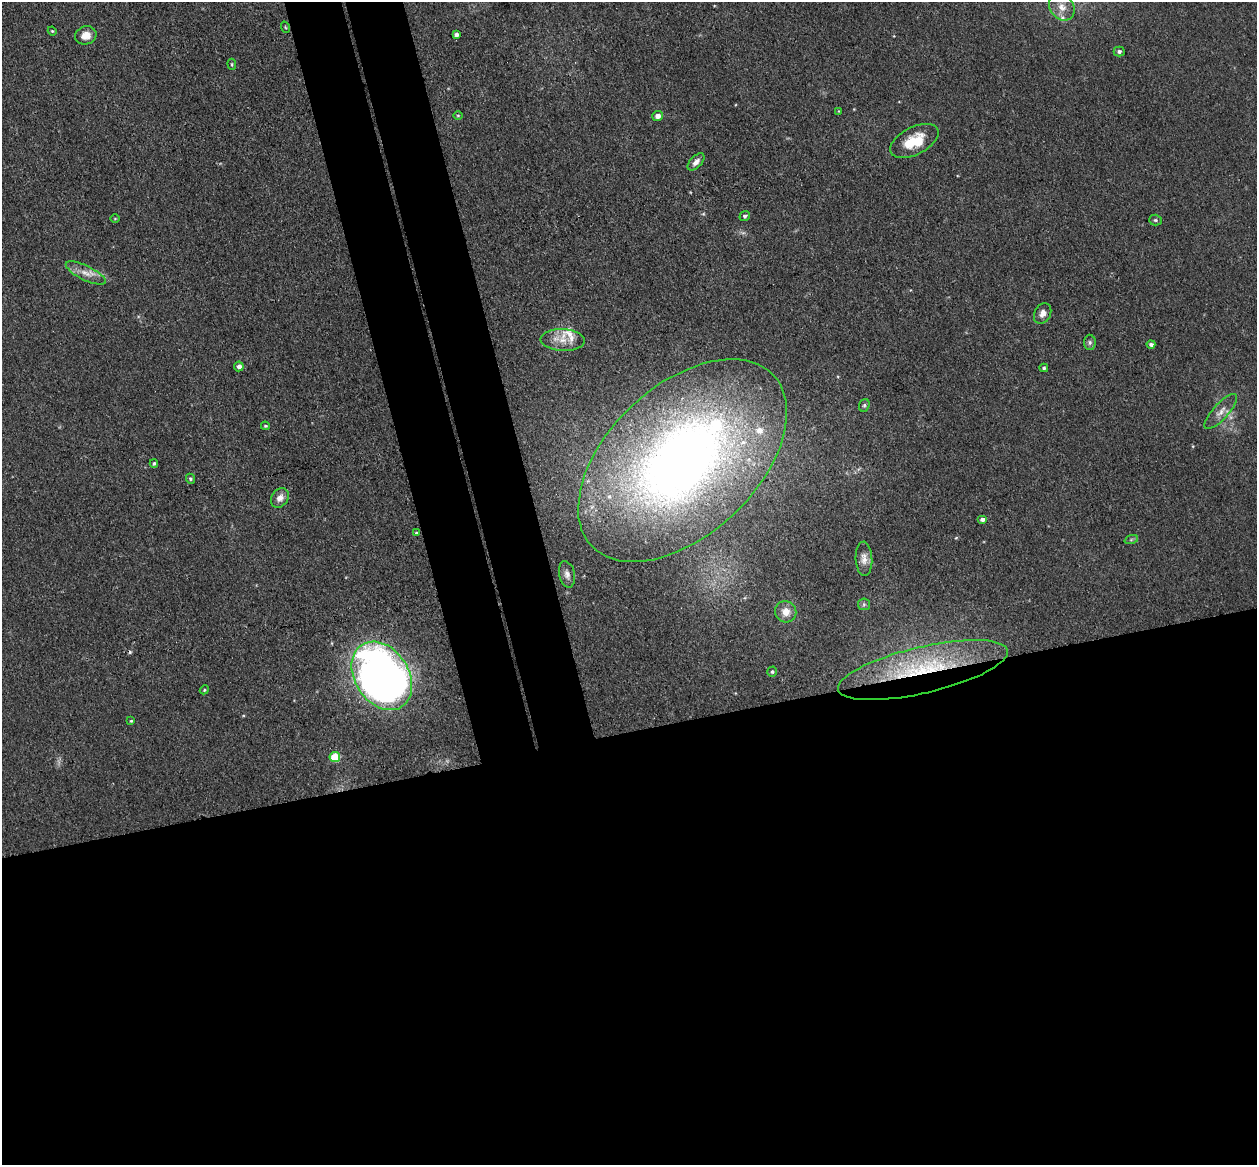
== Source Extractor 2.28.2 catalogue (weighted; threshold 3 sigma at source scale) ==
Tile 15 of 4 x 4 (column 3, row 4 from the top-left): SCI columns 2569-3823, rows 155-1317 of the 5135 x 5078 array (HDU 1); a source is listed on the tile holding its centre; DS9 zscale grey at full resolution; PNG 1259 x 1167 px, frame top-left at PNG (2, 2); each listed source drawn as its Kron ellipse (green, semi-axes under 4 px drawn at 4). Shown black and unused: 43% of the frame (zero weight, under 3 of 4 exposures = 6% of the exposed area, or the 3 px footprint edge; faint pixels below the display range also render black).
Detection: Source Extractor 2.28.2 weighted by HDU 2 'WHT'; one run over the whole footprint, this tile lists its part. Background 0.0396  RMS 0.0045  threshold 0.0201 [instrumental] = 3 sigma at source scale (4.5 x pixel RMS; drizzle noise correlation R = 1.50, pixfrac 1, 0.05/0.05 arcsec/px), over >= 5 px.
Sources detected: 47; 1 cosmic-ray / hot-pixel residue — neither listed nor drawn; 4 inside a brighter listed object's ellipse — not listed separately; the other 42 listed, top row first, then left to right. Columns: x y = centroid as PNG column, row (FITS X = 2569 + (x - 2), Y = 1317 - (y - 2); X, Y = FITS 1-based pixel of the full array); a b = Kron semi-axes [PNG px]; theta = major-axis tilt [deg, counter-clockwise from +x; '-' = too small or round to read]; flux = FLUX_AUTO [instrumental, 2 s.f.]
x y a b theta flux
1062 7 14 11 -51 5.3
285 27 6 3 -71 0.51
52 31 4 4 - 0.46
456 34 4 4 - 1.3
86 35 11 9 14 5
1119 51 5 5 - 1.2
232 64 5 4 - 0.56
839 111 4 3 - 0.36
458 115 5 3 - 0.43
658 116 5 5 - 2.5
914 141 26 13 27 14
696 162 10 6 45 2.4
745 216 5 5 - 1
115 219 5 3 - 0.36
1155 220 6 5 - 0.92
86 273 22 7 -26 4.6
1043 313 11 8 62 2.5
563 340 22 11 -3 7.6
1090 342 8 6 -89 1.2
1151 344 4 3 - 1.1
239 366 5 4 - 1.9
1044 368 4 3 - 0.69
864 405 6 5 - 0.83
1221 412 22 7 48 4
265 426 4 3 - 0.55
682 460 125 74 43 380
154 463 4 3 - 0.73
190 479 5 4 - 0.75
280 498 10 8 53 3
982 519 5 4 - 1.7
416 533 4 3 - 0.49
1131 540 7 4 19 0.8
864 559 17 8 -87 3.3
567 574 13 8 -77 2.4
864 604 6 5 - 0.84
786 612 11 10 - 4.5
923 670 87 23 13 60
772 672 5 5 - 0.69
382 676 37 27 -57 420
204 690 4 3 - 0.46
131 721 4 3 - 0.44
335 757 5 5 - 17
Overlapping masked pixels (flux is a lower limit): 1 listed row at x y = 923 670